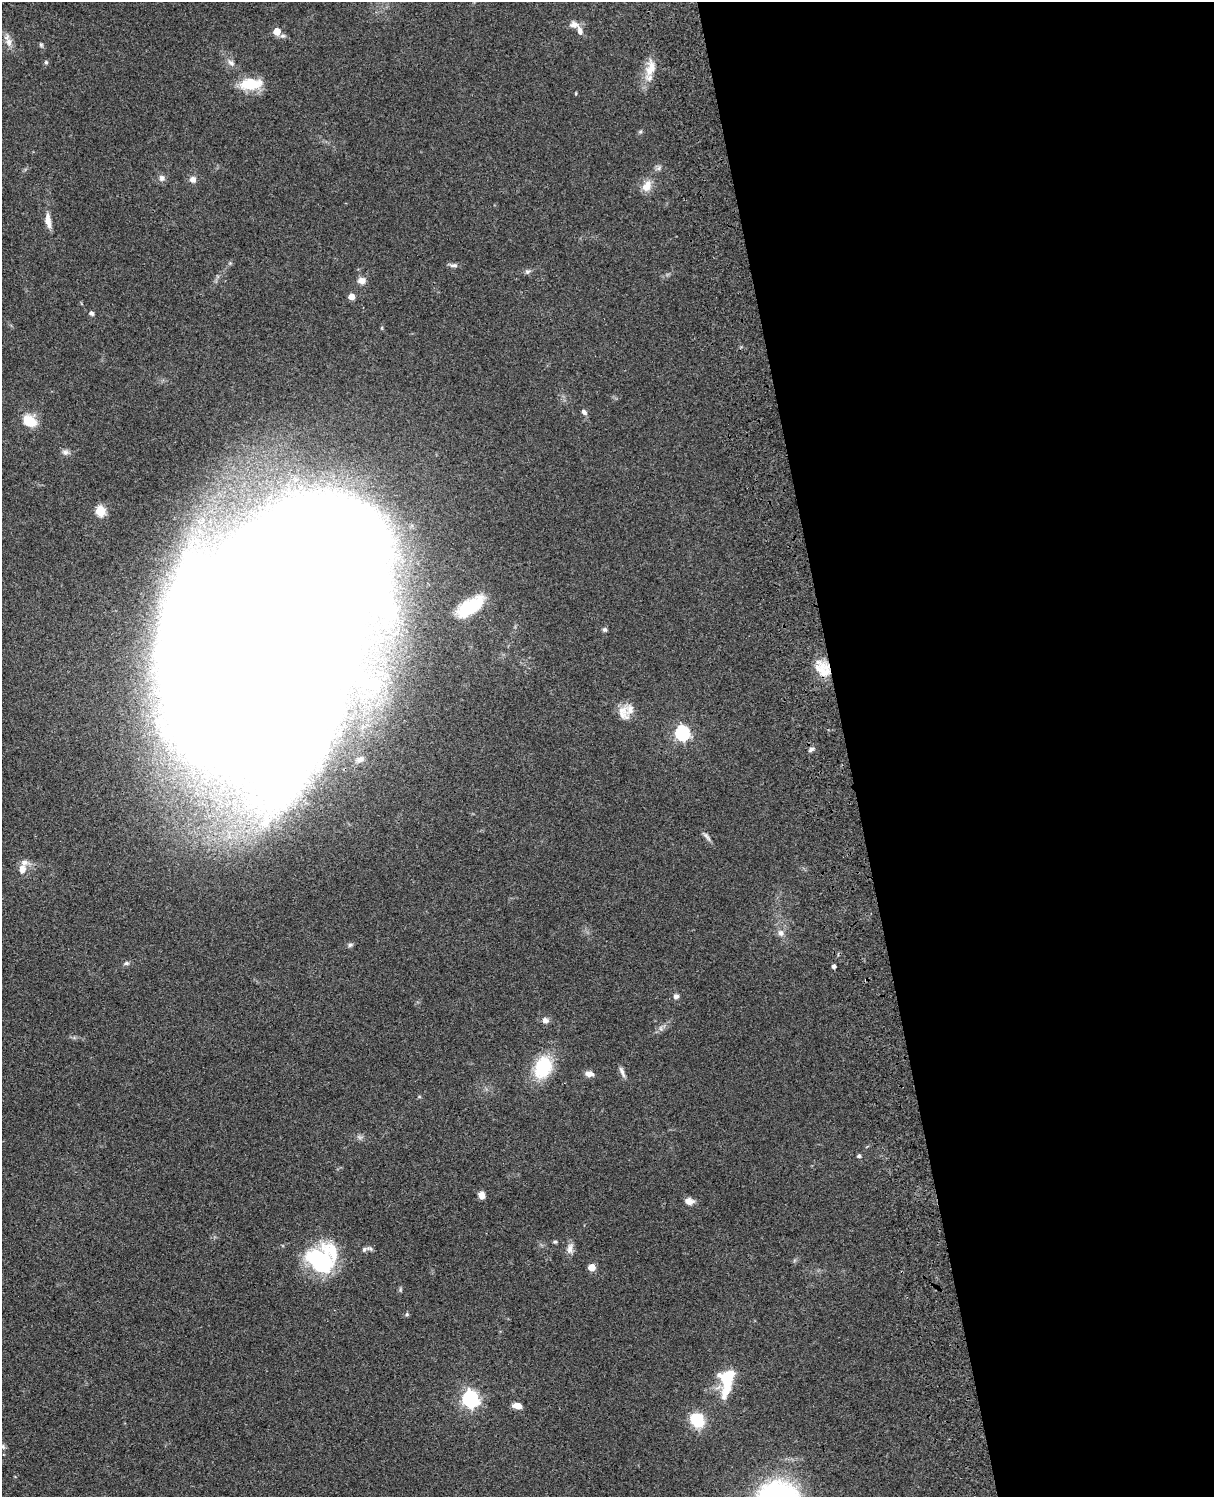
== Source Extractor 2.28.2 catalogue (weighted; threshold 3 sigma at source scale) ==
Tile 8 of 4 x 3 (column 4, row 2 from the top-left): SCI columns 3758-4969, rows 1773-3267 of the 5088 x 4927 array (HDU 1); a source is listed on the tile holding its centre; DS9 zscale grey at full resolution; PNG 1216 x 1499 px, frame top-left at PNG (2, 2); no overlay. Shown black and unused: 30% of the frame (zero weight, under 3 of 4 exposures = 6% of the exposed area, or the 3 px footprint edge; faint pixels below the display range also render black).
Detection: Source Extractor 2.28.2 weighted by HDU 2 'WHT'; one run over the whole footprint, this tile lists its part. Background 0.0758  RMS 0.0059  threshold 0.0264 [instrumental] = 3 sigma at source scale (4.5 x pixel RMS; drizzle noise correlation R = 1.50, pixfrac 1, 0.05/0.05 arcsec/px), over >= 5 px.
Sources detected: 65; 3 inside a brighter object's white glare — not listed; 7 inside a brighter listed object's ellipse — not listed separately; the other 55 listed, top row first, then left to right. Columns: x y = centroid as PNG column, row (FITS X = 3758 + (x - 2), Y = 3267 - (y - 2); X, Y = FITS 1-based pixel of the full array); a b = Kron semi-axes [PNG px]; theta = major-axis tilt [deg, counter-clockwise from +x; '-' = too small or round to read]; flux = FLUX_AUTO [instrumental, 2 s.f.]
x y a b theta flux
574 25 11 9 -1 3.6
277 31 5 5 - 10
9 42 13 9 -75 4.2
41 45 6 5 - 0.96
46 62 6 5 - 0.96
231 63 11 7 -39 2.5
650 68 24 13 74 10
251 84 27 13 4 17
640 132 6 4 44 0.88
162 178 9 8 - 2.3
193 179 8 8 - 2.8
647 186 17 11 61 6.3
48 221 17 6 -82 5.5
454 265 11 5 1 1.9
527 272 7 7 - 1.4
362 281 10 8 1 3.8
351 297 5 4 - 7
92 313 5 4 - 1.7
584 412 8 6 -45 1.8
29 421 13 10 -31 14
65 452 10 7 -5 2.1
100 510 5 5 - 35
470 607 35 16 34 26
605 630 6 5 - 1.2
269 644 189 127 73 4500
823 668 24 16 -46 12
623 713 21 14 -73 6.9
682 733 6 6 - 130
811 749 8 5 37 1.6
360 759 9 6 14 2.1
707 836 16 5 -50 1.9
22 869 14 9 83 4.9
781 933 9 8 - 2.9
350 945 7 5 41 1.2
126 963 8 5 3 1.3
834 966 4 4 - 1.8
676 996 7 6 - 1.9
545 1020 8 7 - 2.5
543 1067 30 21 67 25
622 1072 16 5 -67 2.3
589 1074 11 7 -2 3.2
859 1156 4 4 - 1.2
482 1195 7 6 - 4
689 1201 11 8 -12 3.6
555 1242 6 4 7 0.79
570 1248 15 7 80 3.4
370 1249 9 5 -11 1.2
320 1261 28 18 -39 62
592 1267 5 5 - 10
407 1314 6 5 - 0.84
727 1380 28 12 81 29
470 1399 7 6 - 200
517 1406 9 5 -12 5.5
697 1420 12 10 -53 27
3 1447 8 6 -75 1.3
Overlapping masked pixels (flux is a lower limit): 2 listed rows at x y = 269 644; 823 668